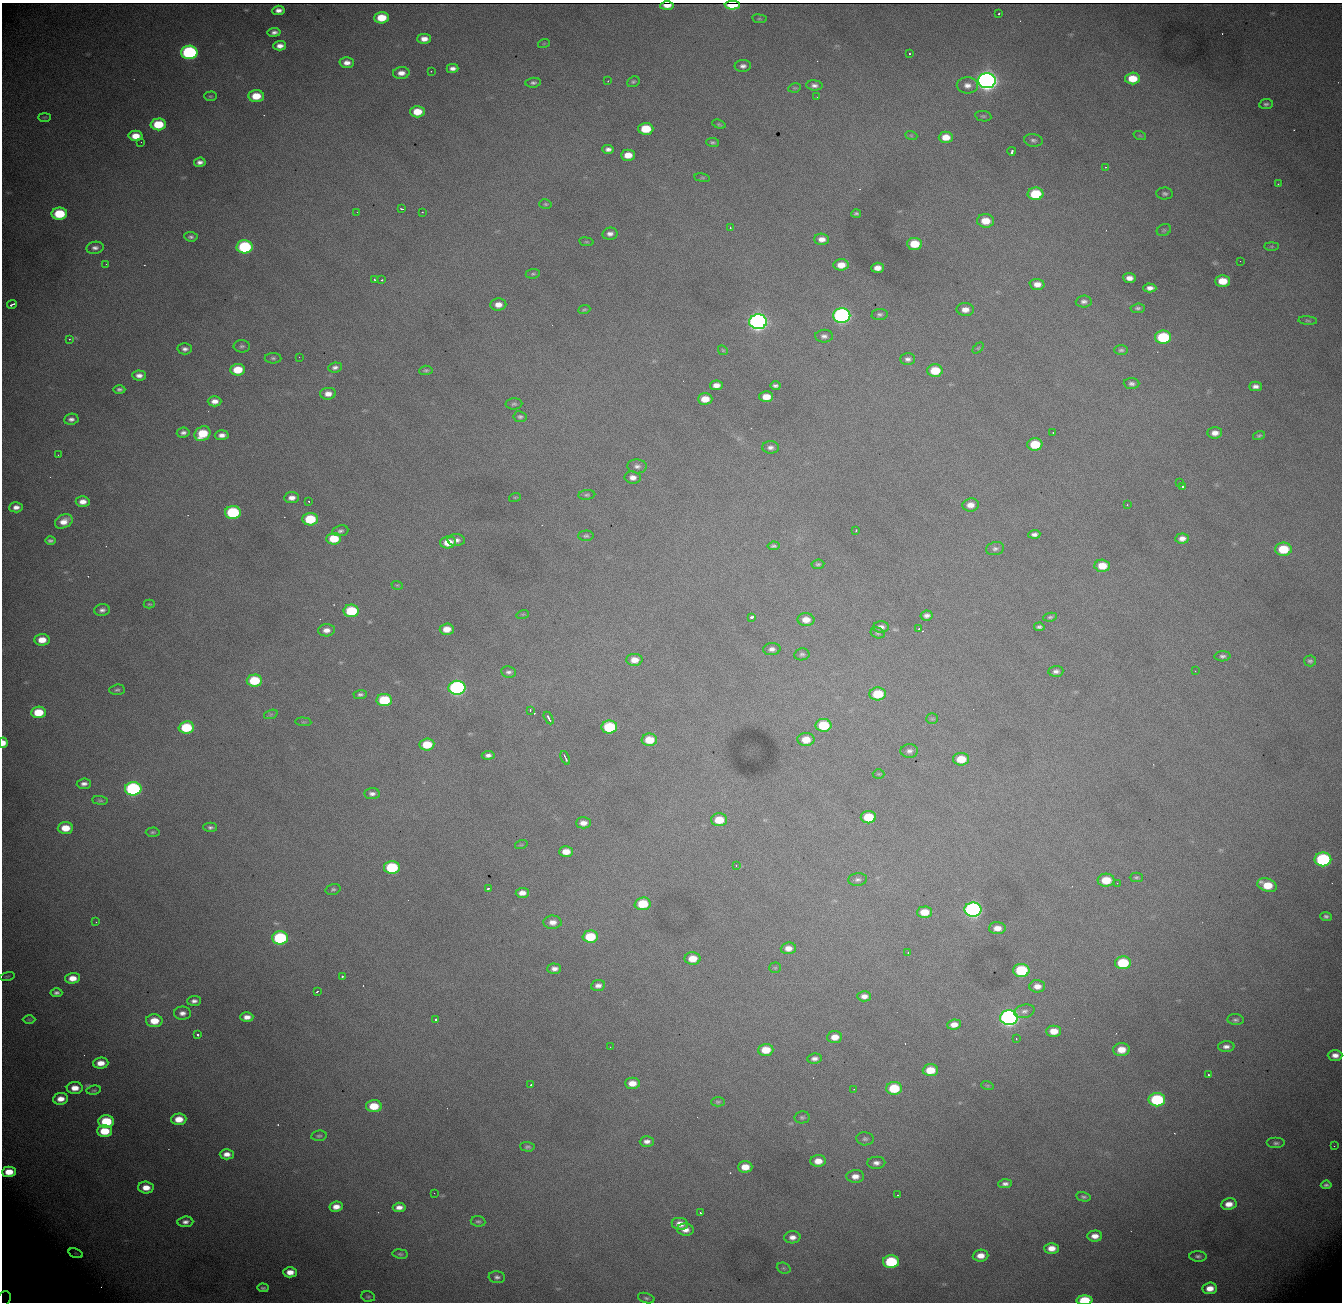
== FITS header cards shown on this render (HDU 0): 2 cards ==
NAXIS1  = 1340
NAXIS2  = 1300

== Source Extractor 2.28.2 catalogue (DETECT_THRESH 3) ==
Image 1340 x 1300 px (HDU 0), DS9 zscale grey, 1 PNG px = 1 image px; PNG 1344 x 1304 px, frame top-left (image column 1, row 1300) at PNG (2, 3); each listed source drawn as its Kron ellipse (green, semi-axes under 4 px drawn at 4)
Background 1630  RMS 20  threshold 60.1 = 3 sigma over >= 5 px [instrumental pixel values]
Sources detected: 331; all 331 listed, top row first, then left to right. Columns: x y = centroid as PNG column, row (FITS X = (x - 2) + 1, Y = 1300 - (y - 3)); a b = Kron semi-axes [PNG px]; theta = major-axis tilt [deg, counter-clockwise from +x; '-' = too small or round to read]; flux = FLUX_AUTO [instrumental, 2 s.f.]
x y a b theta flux
732 5 7 4 -1 4.0e+04
667 6 7 3 2 3.9e+03
278 10 6 4 3 7.1e+03
999 14 3 2 - 1.6e+03
382 18 7 5 2 3.5e+04
759 19 7 4 -7 1.7e+03
274 32 6 4 9 5.1e+03
424 39 6 5 - 1.0e+04
544 43 6 4 19 1.5e+03
280 46 6 4 3 8.5e+03
189 52 8 6 1 2.7e+05
909 54 3 3 - 3.6e+03
347 63 7 5 3 8.9e+03
743 66 8 6 4 5.4e+03
452 68 6 4 1 6.2e+03
431 71 2 2 - 3.7e+03
401 73 8 6 4 9.8e+03
1132 78 7 6 - 2.7e+04
608 81 3 2 - 1.1e+03
987 81 9 7 0 1.1e+06
633 82 6 5 - 2.6e+03
533 83 8 5 6 3.5e+03
814 85 8 5 -4 5.1e+03
967 85 11 8 -1 9.9e+03
794 88 6 4 9 1.9e+03
210 96 6 4 1 2.1e+03
256 96 7 6 - 3.1e+04
817 97 2 2 - 6.6e+02
1266 104 7 5 8 3.4e+03
417 112 7 5 1 2.6e+04
983 116 8 5 -9 2.6e+03
44 117 6 3 0 1.6e+03
158 124 7 6 - 5.0e+04
719 124 7 4 -20 2.0e+03
646 129 7 6 - 4.2e+04
911 135 6 4 -19 1.6e+03
135 136 7 5 1 1.9e+04
1140 136 6 4 -19 1.7e+03
946 137 7 5 1 1.8e+04
1033 140 9 6 -9 4.2e+03
141 142 2 2 - 6.8e+02
713 142 7 4 -10 2.6e+03
608 149 6 4 -2 5.6e+03
1012 151 4 3 - 7.2e+03
628 155 7 5 1 1.7e+04
200 162 6 4 7 5.8e+03
1106 167 4 3 - 1.0e+03
702 178 8 4 -8 1.9e+03
1278 184 3 2 - 8.5e+02
1035 194 8 6 2 6.0e+04
1165 194 8 6 -2 3.6e+03
545 204 6 4 -14 2.1e+03
402 209 3 2 - 1.3e+03
357 212 2 2 - 3.2e+03
422 212 2 2 - 9.6e+02
856 213 5 3 - 2.6e+03
59 214 8 6 1 6.4e+04
985 221 8 7 - 2.4e+04
730 228 3 3 - 3.6e+03
1164 230 7 5 27 2.6e+03
610 234 7 6 - 6.0e+03
191 237 7 4 -6 3.3e+03
822 239 7 5 -2 9.4e+03
586 242 7 3 -8 1.5e+03
915 244 7 6 - 3.3e+04
1272 246 7 4 0 1.9e+03
245 247 8 6 3 1.4e+05
95 248 8 6 9 5.7e+03
1240 261 2 2 - 7.0e+02
106 264 2 2 - 2.0e+03
841 265 7 5 4 1.6e+04
877 268 6 5 - 1.0e+04
533 274 7 4 8 2.3e+03
1129 278 6 5 - 8.4e+03
374 279 3 3 - 2.4e+03
382 280 3 2 - 1.8e+03
1222 281 7 6 - 2.7e+04
1037 284 7 5 -3 1.1e+04
1150 288 6 4 -1 7.0e+03
1084 301 8 6 3 4.5e+03
12 304 5 3 - 6.5e+03
498 305 8 6 2 1.1e+04
1138 308 7 4 5 3.2e+03
965 309 9 6 -2 1.1e+04
584 310 6 4 21 2.2e+03
880 314 8 5 6 3.3e+03
842 316 8 7 - 4.5e+05
1308 321 9 3 -5 2.5e+03
758 322 9 7 0 7.8e+05
824 336 9 6 -1 4.9e+03
1163 337 8 6 1 9.7e+04
69 339 3 2 - 1.8e+03
242 346 8 6 -2 3.5e+03
978 348 6 4 44 1.5e+03
185 349 7 5 1 5.0e+03
723 350 5 4 - 1.5e+03
1121 350 7 5 1 3.0e+03
299 357 2 2 - 5.6e+02
273 358 8 5 -1 2.8e+03
908 359 7 5 0 4.9e+03
335 367 7 5 7 4.5e+03
238 370 7 5 4 3.3e+04
426 370 6 5 - 2.6e+03
935 371 7 6 - 3.7e+04
139 375 6 5 - 7.2e+03
1132 384 8 5 -2 4.2e+03
716 385 6 5 - 9.1e+03
775 386 5 4 - 3.7e+03
1255 386 6 5 - 6.1e+03
119 389 6 4 0 3.5e+03
328 394 8 6 3 1.0e+04
766 397 7 5 -2 1.7e+04
705 399 7 5 0 2.0e+04
215 401 7 5 -1 8.9e+03
514 404 8 5 1 3.0e+03
520 417 7 5 -9 3.2e+03
71 419 7 5 8 5.3e+03
183 433 6 5 - 4.8e+03
1053 433 2 2 - 9.6e+02
1215 433 7 5 3 1.0e+04
203 434 8 7 - 4.4e+04
222 435 7 5 6 7.2e+03
1259 436 6 4 16 2.5e+03
1035 444 7 6 - 4.4e+04
770 447 8 6 -1 5.2e+03
58 455 2 2 - 1.1e+03
637 466 10 7 -3 5.5e+03
633 477 8 6 -9 7.9e+03
1180 482 2 2 - 1.3e+03
1182 487 3 3 - 3.5e+03
587 495 8 4 5 2.7e+03
515 497 6 4 18 1.5e+03
292 498 7 5 6 8.8e+03
309 501 3 2 - 1.4e+03
83 502 7 5 2 1.0e+04
970 505 8 6 7 1.1e+04
1127 505 3 3 - 1.2e+03
16 507 7 5 3 7.4e+03
233 512 8 6 3 1.2e+05
310 519 7 6 - 6.0e+04
64 521 9 6 28 1.4e+04
856 530 3 3 - 2.6e+03
340 531 8 5 9 3.7e+03
1034 534 6 4 5 5.1e+03
586 536 7 5 3 2.7e+03
1182 538 7 5 4 8.3e+03
334 539 7 6 - 3.4e+04
456 540 8 6 -4 6.6e+03
50 541 5 3 - 3.2e+03
448 542 8 6 4 2.3e+04
773 546 6 4 8 2.8e+03
995 549 9 6 13 4.6e+03
1283 549 8 6 0 4.6e+04
818 564 6 4 7 2.6e+03
1102 566 8 6 -2 2.4e+04
397 585 6 3 -17 1.6e+03
149 604 5 4 - 1.7e+03
102 610 8 6 3 4.8e+03
351 611 8 6 -1 6.9e+04
523 614 6 4 18 1.6e+03
927 615 6 5 - 5.4e+03
752 617 4 3 - 8.3e+03
1050 617 7 4 8 2.4e+03
806 620 8 6 -3 1.5e+04
881 627 8 5 -1 5.7e+03
1039 627 5 4 - 3.3e+03
447 629 7 5 3 1.6e+04
918 629 4 3 - 1.8e+03
326 630 8 6 5 9.0e+03
878 633 7 5 -15 2.6e+03
42 640 7 6 - 1.9e+04
772 649 9 6 4 6.0e+03
802 654 7 6 - 3.4e+03
1222 656 8 5 3 4.0e+03
634 660 8 6 3 1.3e+04
1310 661 6 5 - 2.9e+03
1056 671 7 5 3 5.0e+03
1195 671 2 2 - 5.3e+02
508 672 7 5 -8 4.2e+03
254 680 8 6 3 5.9e+04
457 688 8 7 - 3.6e+05
117 690 7 5 7 3.0e+03
360 694 7 4 1 3.4e+03
878 694 8 6 5 4.5e+04
384 700 8 6 1 7.4e+04
530 710 3 3 - 1.5e+03
38 712 7 5 3 3.8e+04
271 714 7 4 19 2.6e+03
549 718 7 3 -61 5.8e+03
932 719 6 5 - 2.1e+03
303 722 8 3 -5 1.5e+03
824 725 8 6 0 6.1e+04
186 727 8 6 4 6.7e+04
609 727 8 6 1 8.4e+04
649 740 8 6 2 3.0e+04
806 740 8 6 1 2.1e+04
3 743 5 4 - 1.1e+04
427 744 7 6 - 3.6e+04
909 751 8 7 - 5.3e+03
488 755 6 4 6 4.9e+03
565 758 7 3 -66 4.2e+03
961 759 8 6 0 2.9e+04
879 774 6 4 -1 1.8e+03
84 784 7 5 4 5.8e+03
133 789 8 6 1 2.7e+05
372 794 7 5 3 5.3e+03
100 800 8 4 -6 2.5e+03
868 817 7 6 - 4.5e+04
719 820 8 6 2 3.1e+04
583 823 7 5 0 9.2e+03
210 827 7 4 -1 3.4e+03
65 828 7 6 - 2.5e+04
153 832 7 4 2 2.3e+03
521 845 6 4 18 1.6e+03
566 852 7 5 2 1.7e+04
1323 859 8 7 - 1.9e+05
736 865 3 2 - 1.2e+03
392 867 8 6 0 9.3e+04
1136 877 6 5 - 2.5e+03
858 879 9 6 6 4.4e+03
1106 880 8 6 3 3.1e+04
1117 883 3 3 - 1.4e+03
1267 885 10 6 -18 3.2e+04
488 888 3 3 - 2.7e+03
333 889 7 5 16 2.7e+03
522 893 6 5 - 9.4e+03
643 904 8 6 5 4.7e+04
973 910 8 7 - 4.5e+05
924 912 7 5 1 2.3e+04
1326 916 5 4 - 3.6e+03
96 922 3 3 - 1.0e+03
553 922 9 6 1 1.0e+04
997 928 8 6 -2 1.2e+04
590 937 7 6 - 5.2e+04
280 938 8 6 1 1.5e+05
788 948 7 6 - 1.0e+04
908 953 3 2 - 8.7e+02
692 958 8 6 1 2.1e+04
1123 963 8 6 0 6.9e+04
775 968 5 5 - 1.7e+03
554 969 7 5 0 7.0e+03
1021 970 8 6 1 9.1e+04
7 976 8 3 13 1.7e+03
342 976 3 3 - 3.6e+03
73 978 7 5 3 1.6e+04
598 986 7 5 9 6.4e+03
1037 986 8 6 -1 1.1e+04
317 991 3 2 - 1.6e+03
56 993 6 4 -2 4.0e+03
864 996 7 5 -2 7.9e+03
194 1001 7 5 4 5.3e+03
1024 1011 10 6 14 5.4e+03
182 1013 8 6 -2 7.2e+03
247 1017 6 4 3 8.9e+03
1009 1018 9 7 1 6.5e+05
29 1019 6 4 -1 1.5e+03
436 1020 3 3 - 3.9e+03
1236 1020 8 5 -5 3.6e+03
154 1021 8 6 0 2.6e+04
954 1025 7 5 7 1.2e+04
1054 1031 7 5 1 1.7e+04
198 1035 3 3 - 4.5e+03
835 1037 7 6 - 1.5e+04
1016 1039 3 3 - 9.6e+02
610 1047 2 2 - 5.9e+02
1226 1047 8 5 4 6.2e+03
766 1050 7 6 - 2.5e+04
1121 1050 8 6 3 2.0e+04
1335 1055 7 5 0 9.3e+03
814 1059 7 5 8 5.7e+03
101 1063 8 5 4 1.5e+04
930 1070 7 6 - 2.8e+04
1208 1074 3 3 - 2.5e+03
632 1083 7 6 - 1.6e+04
531 1085 3 2 - 3.1e+03
987 1085 6 4 -18 1.7e+03
75 1088 8 6 0 1.5e+04
894 1088 8 6 1 5.4e+04
854 1089 3 2 - 1.1e+03
94 1090 7 4 9 2.4e+03
61 1099 7 5 7 1.4e+04
1157 1100 8 6 0 1.2e+05
718 1102 7 4 0 2.2e+03
374 1106 8 6 1 3.4e+04
802 1117 7 6 - 2.9e+03
179 1119 8 6 2 2.2e+04
106 1121 8 6 2 6.4e+04
104 1131 7 6 - 3.7e+04
319 1136 8 5 8 2.8e+03
865 1139 9 6 -6 3.7e+03
647 1141 7 5 1 6.8e+03
1276 1143 9 5 0 4.1e+03
1334 1146 2 2 - 8.0e+02
527 1147 7 4 -3 3.0e+03
227 1154 7 5 0 1.0e+04
818 1161 8 6 0 1.5e+04
876 1163 9 6 3 6.7e+03
745 1167 7 5 1 1.9e+04
9 1172 7 5 2 2.3e+04
855 1176 9 6 1 1.1e+04
1005 1184 7 4 2 5.3e+03
1326 1185 5 4 - 3.4e+03
146 1188 8 6 -2 1.6e+04
434 1193 2 2 - 5.0e+02
898 1195 2 2 - 7.8e+02
1084 1197 7 4 -11 3.1e+03
1229 1204 8 6 8 1.4e+04
336 1207 7 5 9 1.1e+04
399 1207 6 4 5 8.4e+03
700 1213 3 2 - 2.2e+03
478 1221 7 5 -7 2.8e+03
185 1222 8 5 4 6.4e+03
680 1224 8 6 -8 1.3e+04
685 1230 8 6 -5 9.7e+03
1095 1236 7 5 3 1.1e+04
792 1237 8 6 3 8.6e+03
1051 1248 7 5 0 1.4e+04
76 1253 7 4 -20 2.1e+03
400 1254 8 4 -7 2.8e+03
980 1256 8 6 3 1.4e+04
1198 1256 8 5 -4 3.6e+03
891 1262 8 6 2 9.4e+04
784 1268 7 5 -21 2.7e+03
290 1272 7 5 -2 1.4e+04
497 1277 8 6 -6 4.2e+03
263 1288 5 4 - 2.8e+03
1210 1288 7 6 - 1.5e+04
368 1297 7 5 -13 2.4e+03
646 1298 8 5 -16 3.1e+03
3 1300 9 6 49 4.7e+03
1085 1300 8 5 1 6.2e+04
At the frame edge (FLAGS 8, measured only in part): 4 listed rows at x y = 732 5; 3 743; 3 1300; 1085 1300